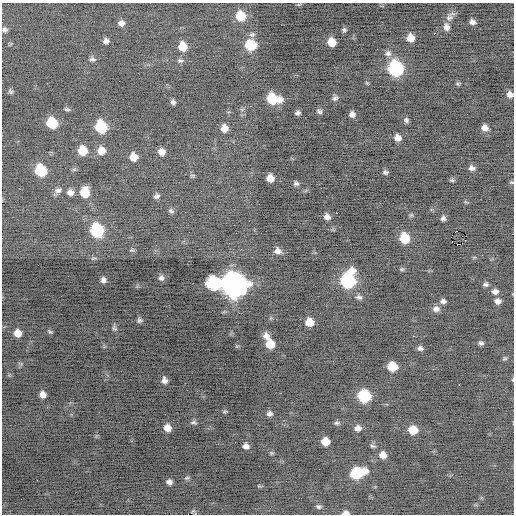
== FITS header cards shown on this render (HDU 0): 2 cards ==
NAXIS1  =                  512 / Axis length
NAXIS2  =                  512 / Axis length

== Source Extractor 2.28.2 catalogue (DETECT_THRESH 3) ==
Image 512 x 512 px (HDU 0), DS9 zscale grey, 1 PNG px = 1 image px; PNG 516 x 516 px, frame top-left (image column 1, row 512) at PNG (2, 3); no overlay
Background -0.324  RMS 0.81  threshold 2.44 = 3 sigma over >= 5 px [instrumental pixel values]
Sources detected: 114; all 114 listed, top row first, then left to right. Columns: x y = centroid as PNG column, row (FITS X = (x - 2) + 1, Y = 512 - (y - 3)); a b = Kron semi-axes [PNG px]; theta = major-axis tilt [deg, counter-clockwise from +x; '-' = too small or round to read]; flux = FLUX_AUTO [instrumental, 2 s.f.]
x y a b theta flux
299 4 6 4 18 68
241 16 9 8 - 1400
449 17 11 9 37 270
472 22 6 5 - 230
121 23 7 6 - 250
20 26 2 2 - 81
446 27 9 7 -79 300
5 30 8 6 -72 150
344 30 5 5 - 110
434 33 3 2 - 130
252 35 8 7 - 150
410 38 7 7 - 600
106 41 6 5 - 210
332 42 7 7 - 800
251 45 10 9 - 1600
183 46 8 7 - 870
388 53 9 8 - 230
93 59 8 5 -10 150
180 61 8 5 0 130
396 68 10 8 -71 7900
367 83 6 4 -44 63
457 84 6 5 - 88
10 91 7 5 -57 110
510 94 7 6 - 280
335 98 7 7 - 160
273 99 11 8 -13 2300
173 102 5 4 - 150
67 109 7 4 -8 100
319 111 7 5 -44 130
298 113 5 4 - 140
352 114 6 5 - 240
406 120 7 6 - 140
52 123 8 7 - 2500
101 127 9 8 - 3200
224 128 7 7 - 460
485 128 7 6 - 330
398 138 7 6 - 360
82 150 8 7 - 1200
101 150 8 8 - 580
162 152 6 6 - 400
134 157 7 7 - 630
472 168 7 5 -10 210
74 169 6 4 0 83
41 170 8 8 - 2900
385 172 5 4 - 120
192 175 8 4 7 63
270 178 7 6 - 570
452 180 5 4 - 100
512 182 6 4 -20 68
296 183 6 5 - 140
58 190 11 7 12 220
70 192 8 7 - 280
85 192 9 7 -86 1200
156 196 6 5 - 150
171 211 7 5 -42 130
336 213 3 2 - 350
327 217 7 6 - 300
443 218 6 5 - 160
97 230 9 8 - 4300
189 232 2 2 - 23
404 238 8 7 - 1700
465 240 3 2 - 68
132 250 7 4 0 80
277 251 9 8 - 280
482 255 2 2 - 26
38 265 2 2 - 38
402 269 6 5 - 80
351 271 10 8 15 530
161 278 8 7 - 220
103 280 7 6 - 200
348 281 9 8 - 6600
233 284 16 11 -8 51000
486 284 6 5 - 130
495 291 7 6 - 220
359 297 8 6 -22 170
443 301 7 5 -3 170
498 301 7 5 -7 270
436 309 8 7 - 280
139 320 7 6 - 140
309 322 7 7 - 720
114 328 9 7 -55 130
50 332 7 4 -30 80
18 333 7 6 - 540
266 336 9 7 -42 330
481 343 6 5 - 130
270 344 8 7 - 1100
237 346 6 3 18 59
420 348 6 5 - 160
505 358 6 5 - 82
299 359 2 2 - 48
392 366 8 7 - 1500
513 379 5 3 - 54
164 380 6 5 - 240
459 385 3 2 - 83
42 395 6 6 - 320
364 396 8 8 - 4100
225 412 6 5 - 81
269 413 7 6 - 180
193 422 9 5 -3 130
337 423 7 5 3 120
167 428 7 7 - 430
358 428 8 7 - 310
413 430 8 7 - 1000
325 441 7 6 - 810
246 446 6 5 - 260
373 446 8 4 -14 110
271 453 6 5 - 68
383 455 8 7 - 420
357 473 12 8 13 3800
187 478 7 5 19 100
169 482 6 5 - 210
319 506 7 5 -12 120
193 511 4 2 - 56
346 513 7 4 0 300
At the frame edge (FLAGS 8, measured only in part): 5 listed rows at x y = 5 30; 510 94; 512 182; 513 379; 346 513